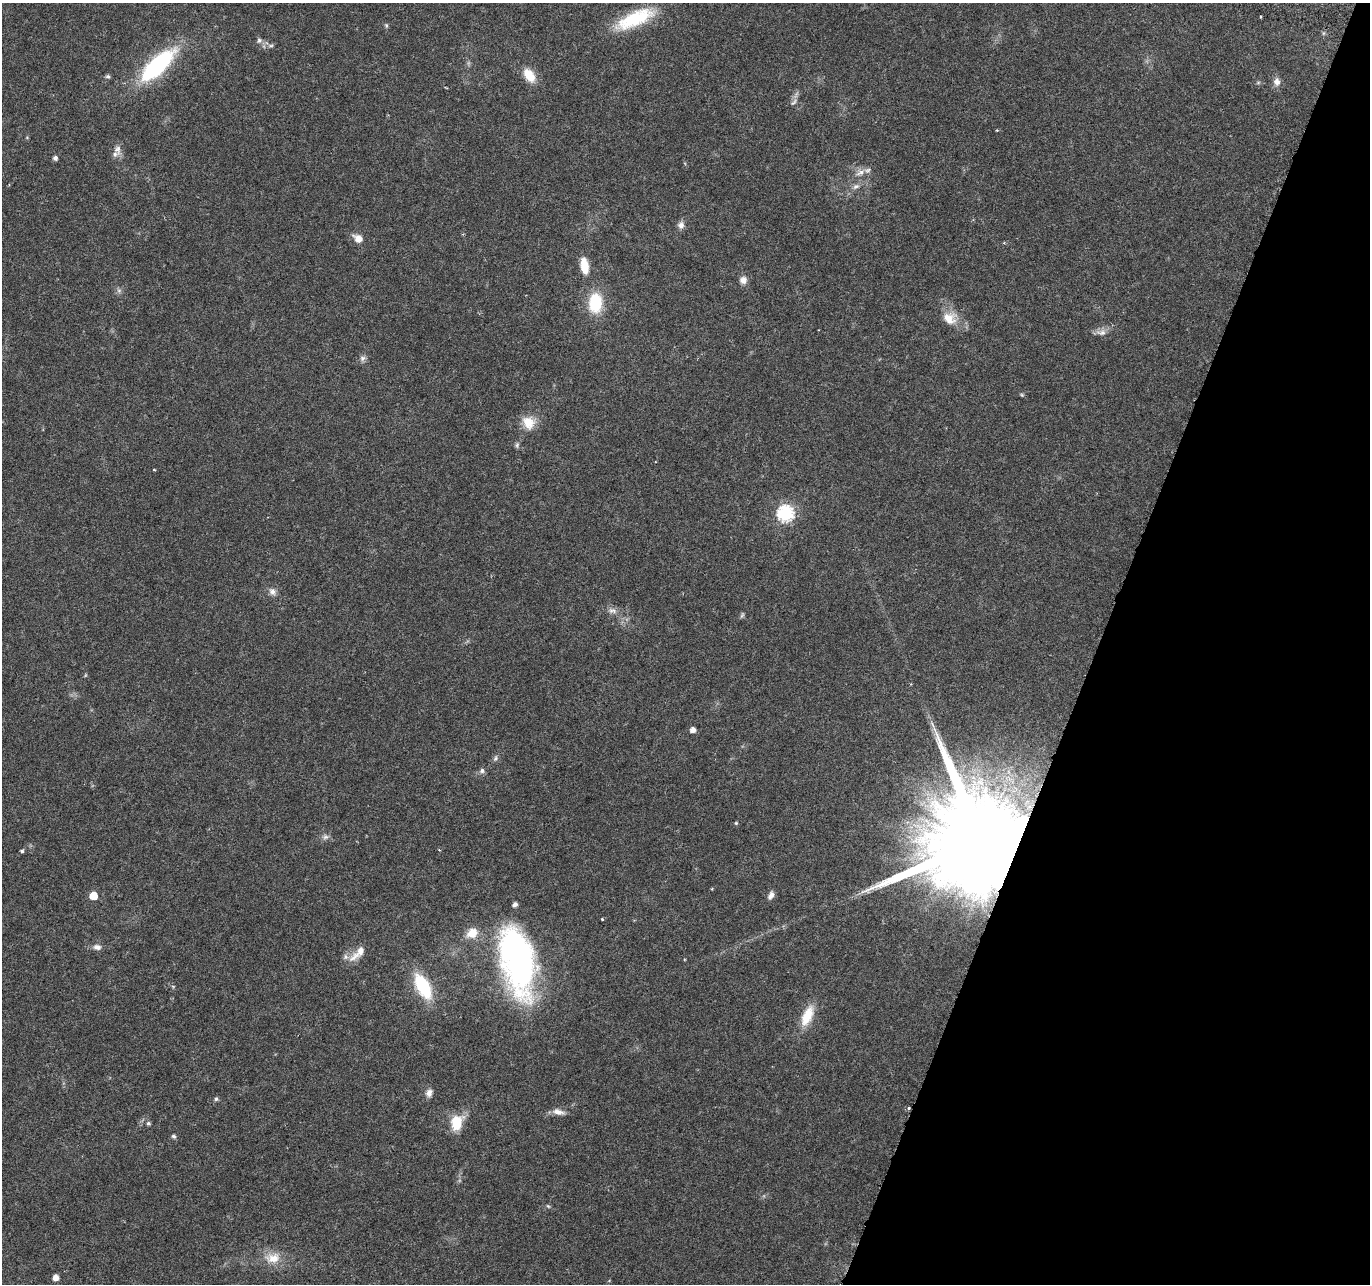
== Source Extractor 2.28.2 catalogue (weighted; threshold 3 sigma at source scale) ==
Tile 8 of 4 x 4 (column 4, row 2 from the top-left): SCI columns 4127-5494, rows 2833-4114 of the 5525 x 5730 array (HDU 1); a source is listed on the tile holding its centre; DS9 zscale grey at full resolution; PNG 1372 x 1286 px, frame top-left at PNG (2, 3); no overlay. Shown black and unused: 20% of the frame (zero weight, under 3 of 6 exposures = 3% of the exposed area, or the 3 px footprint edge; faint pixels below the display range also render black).
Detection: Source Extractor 2.28.2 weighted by HDU 2 'WHT'; one run over the whole footprint, this tile lists its part. Background 0.0272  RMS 0.0021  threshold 0.00863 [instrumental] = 3 sigma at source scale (4.09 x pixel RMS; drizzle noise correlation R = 1.36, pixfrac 0.8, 0.0396/0.0396 arcsec/px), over >= 5 px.
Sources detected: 64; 1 too faint to see at this stretch — not listed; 3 inside a brighter listed object's ellipse — not listed separately; the other 60 listed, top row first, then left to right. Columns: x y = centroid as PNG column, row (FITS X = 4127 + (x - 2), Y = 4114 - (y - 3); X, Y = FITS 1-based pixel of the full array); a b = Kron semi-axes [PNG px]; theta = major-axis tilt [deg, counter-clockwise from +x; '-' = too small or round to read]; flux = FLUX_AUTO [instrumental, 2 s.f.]
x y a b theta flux
1261 17 3 2 - 0.22
635 19 49 16 24 12
386 25 7 5 -84 0.32
259 40 8 7 - 0.62
271 46 9 4 0 0.47
157 65 43 15 44 25
529 75 18 11 -55 3.4
108 76 6 6 - 0.38
1277 82 11 8 -87 1.2
1258 83 6 4 19 0.26
445 87 5 2 - 0.17
794 102 14 5 52 0.75
997 130 4 3 - 0.2
118 149 16 9 -81 1.3
55 158 5 4 - 0.74
860 173 14 7 28 1.4
856 186 10 6 28 0.85
681 225 8 7 - 1.1
358 238 12 9 -34 1.8
584 266 19 9 -80 3.3
743 280 9 9 - 1.2
119 291 8 6 -54 0.55
595 303 21 14 87 8.6
949 318 19 17 -12 3.6
1101 332 15 8 3 1.3
363 358 9 7 26 0.73
1022 395 5 5 - 0.25
529 422 18 16 -52 3.5
517 445 8 5 88 0.45
154 470 3 3 - 0.19
785 514 7 7 - 43
272 591 11 9 -54 1.1
612 611 14 8 -11 1.2
742 615 9 4 65 0.36
693 730 5 5 - 1.3
495 758 9 6 66 0.53
482 771 8 7 - 0.65
736 823 4 4 - 0.23
325 837 9 7 12 0.7
982 841 30 20 66 9000
22 851 4 3 - 0.57
771 895 10 6 63 1.1
93 896 5 5 - 5.2
602 919 3 3 - 0.22
472 933 14 11 37 2.8
97 947 12 8 -2 0.98
358 953 29 10 45 2.7
518 960 72 32 -79 65
423 986 26 13 -61 12
807 1016 30 13 66 4.7
429 1093 10 8 69 1.1
216 1099 5 5 - 0.43
909 1108 4 4 - 0.33
558 1112 17 7 -12 1.4
148 1123 5 5 - 0.45
457 1123 19 14 71 4.9
173 1136 6 5 - 0.38
548 1206 6 4 -44 0.26
273 1258 23 15 3 3.8
56 1277 5 5 - 1.6
Overlapping masked pixels (flux is a lower limit): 2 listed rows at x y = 982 841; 909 1108